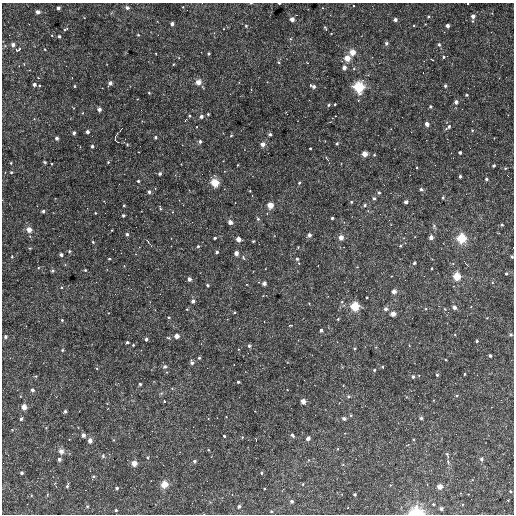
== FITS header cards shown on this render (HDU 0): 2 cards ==
NAXIS1  =                  512
NAXIS2  =                  512

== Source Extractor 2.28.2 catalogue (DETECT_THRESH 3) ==
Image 512 x 512 px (HDU 0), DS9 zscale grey, 1 PNG px = 1 image px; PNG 516 x 516 px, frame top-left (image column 1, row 512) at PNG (2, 3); no overlay
Background 3600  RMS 170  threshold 495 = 3 sigma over >= 5 px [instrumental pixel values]
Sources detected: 257; all 257 listed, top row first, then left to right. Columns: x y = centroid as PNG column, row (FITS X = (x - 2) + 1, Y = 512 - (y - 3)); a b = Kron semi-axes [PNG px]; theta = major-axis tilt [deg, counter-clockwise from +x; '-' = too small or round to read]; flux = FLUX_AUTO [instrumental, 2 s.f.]
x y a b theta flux
251 3 3 2 - 8200
279 3 3 2 - 19000
353 6 3 2 - 10000
183 7 2 2 - 7600
58 8 3 3 - 42000
127 8 5 5 - 24000
37 12 4 4 - 70000
473 16 4 4 - 62000
429 17 4 3 - 14000
292 19 4 4 - 78000
395 19 3 3 - 46000
473 21 3 3 - 13000
172 24 4 3 - 50000
425 24 2 2 - 5700
414 25 4 2 - 9000
447 25 4 3 - 59000
246 26 3 3 - 18000
325 28 4 2 - 13000
65 29 6 2 27 12000
223 29 3 2 - 7000
138 35 3 3 - 11000
59 36 3 3 - 23000
290 39 5 3 - 9800
386 43 5 5 - 24000
13 45 4 3 - 56000
439 45 4 4 - 29000
5 46 5 3 - 9600
18 49 8 4 33 36000
45 49 3 2 - 9300
352 52 5 5 - 120000
209 54 3 3 - 20000
444 57 3 3 - 22000
347 58 6 5 - 120000
279 62 5 4 - 14000
307 63 3 2 - 9700
344 67 4 4 - 61000
38 78 3 3 - 10000
198 82 5 5 - 100000
267 82 2 2 - 6600
110 83 4 4 - 48000
34 84 3 3 - 50000
39 86 3 2 - 11000
74 86 3 3 - 15000
313 86 6 3 -24 49000
445 86 3 3 - 28000
359 87 10 9 - 360000
149 93 3 3 - 13000
467 95 3 3 - 16000
456 102 4 3 - 46000
335 104 3 2 - 15000
328 105 4 3 - 17000
430 107 3 3 - 21000
74 108 4 2 - 7500
99 109 4 3 - 59000
82 113 4 2 - 7700
208 114 3 3 - 16000
189 116 3 3 - 15000
201 116 4 4 - 43000
186 120 5 3 - 8200
427 124 4 3 - 70000
448 127 8 4 40 36000
472 130 4 3 - 15000
87 132 3 3 - 42000
74 133 3 3 - 40000
270 134 3 3 - 33000
231 135 4 3 - 16000
115 136 8 2 62 9600
156 137 3 3 - 29000
57 138 3 3 - 44000
116 141 5 2 - 9700
200 141 4 3 - 28000
124 142 3 3 - 7100
127 144 3 2 - 17000
263 144 4 4 - 84000
337 144 3 3 - 19000
92 146 3 3 - 32000
310 148 3 3 - 12000
460 152 3 3 - 38000
365 154 5 4 - 100000
374 155 3 3 - 17000
44 162 3 2 - 17000
108 162 3 3 - 12000
11 163 3 3 - 12000
52 164 3 2 - 7800
181 164 2 2 - 6000
237 165 3 2 - 10000
494 166 3 3 - 31000
417 167 3 2 - 11000
505 168 3 3 - 11000
11 172 3 3 - 17000
160 174 3 3 - 36000
460 176 3 3 - 28000
486 179 3 3 - 31000
138 181 3 3 - 22000
215 183 7 6 - 200000
299 183 3 3 - 21000
421 189 4 3 - 37000
250 191 3 2 - 9100
149 192 4 3 - 34000
379 193 4 3 - 20000
374 198 4 3 - 30000
443 198 3 3 - 16000
104 202 4 2 - 8400
351 202 3 3 - 16000
406 202 4 3 - 54000
270 205 5 5 - 140000
365 205 4 4 - 24000
124 206 3 3 - 16000
160 208 5 3 - 17000
43 211 3 3 - 35000
172 212 4 3 - 9000
95 213 3 3 - 10000
123 215 3 3 - 35000
332 218 3 3 - 24000
258 219 4 4 - 18000
230 222 5 5 - 39000
344 222 3 3 - 9000
502 225 3 3 - 18000
434 226 5 5 - 18000
29 230 5 5 - 94000
112 230 2 2 - 9600
127 234 4 3 - 29000
309 235 4 4 - 47000
341 237 4 4 - 90000
431 237 4 4 - 55000
215 238 3 3 - 23000
461 238 8 8 - 260000
238 239 4 4 - 86000
253 241 3 3 - 13000
93 242 3 3 - 19000
198 246 4 3 - 18000
400 246 3 3 - 11000
298 247 3 3 - 9800
30 248 4 3 - 14000
69 251 4 4 - 13000
217 252 3 3 - 38000
236 253 4 4 - 71000
61 255 3 3 - 35000
512 256 4 3 - 11000
12 257 3 3 - 14000
243 258 5 4 - 21000
109 259 3 3 - 15000
297 259 5 4 - 25000
414 263 4 3 - 19000
432 268 3 2 - 19000
85 270 3 3 - 16000
52 271 4 4 - 22000
506 273 3 3 - 23000
457 276 6 6 - 190000
189 279 4 4 - 57000
264 283 4 4 - 58000
492 283 4 3 - 9100
207 285 4 3 - 14000
62 287 5 5 - 18000
394 291 4 4 - 70000
367 298 3 2 - 12000
193 301 4 3 - 48000
342 302 5 4 - 16000
309 303 4 2 - 8500
355 306 7 7 - 230000
471 306 4 3 - 8500
454 307 4 4 - 54000
187 309 3 3 - 10000
385 309 4 4 - 43000
426 309 4 4 - 11000
445 309 4 3 - 9100
234 312 3 3 - 10000
393 314 4 4 - 92000
169 317 4 3 - 15000
338 319 3 3 - 14000
62 320 3 3 - 16000
290 325 5 2 - 8200
321 330 3 3 - 32000
511 334 3 3 - 23000
177 336 4 4 - 87000
5 337 3 3 - 35000
168 338 6 3 -29 15000
146 339 3 3 - 39000
477 341 3 3 - 22000
127 342 3 3 - 28000
133 345 3 3 - 14000
249 346 4 4 - 27000
376 347 3 3 - 8400
354 348 3 3 - 14000
62 350 3 3 - 16000
490 355 3 3 - 32000
199 358 3 3 - 17000
446 360 3 2 - 8200
192 363 4 4 - 36000
165 367 4 4 - 38000
374 370 3 3 - 14000
464 374 3 3 - 18000
419 375 3 3 - 9900
437 375 3 3 - 25000
36 376 4 3 - 11000
413 377 4 3 - 31000
238 382 3 3 - 17000
140 384 3 3 - 22000
172 388 4 3 - 9900
32 390 3 3 - 40000
457 395 4 4 - 18000
348 396 5 4 - 17000
433 400 3 2 - 7300
164 401 3 3 - 17000
303 401 4 4 - 88000
24 407 4 4 - 110000
65 411 3 3 - 31000
351 415 4 3 - 14000
344 418 4 3 - 44000
421 418 3 3 - 28000
21 419 3 3 - 26000
46 428 4 3 - 8000
12 430 4 3 - 13000
345 433 3 2 - 7200
83 435 4 4 - 57000
292 435 5 3 - 27000
224 436 4 3 - 21000
242 437 3 3 - 9600
308 438 4 3 - 58000
414 439 3 3 - 11000
113 440 4 4 - 9400
90 441 4 4 - 66000
338 449 4 3 - 9700
208 450 2 2 - 9500
61 451 6 6 - 47000
447 454 7 4 -71 20000
103 456 5 4 - 17000
148 457 4 4 - 12000
59 459 4 3 - 50000
481 459 4 4 - 37000
309 460 4 3 - 9100
194 461 3 3 - 31000
448 462 6 5 - 19000
134 463 5 4 - 120000
22 473 3 3 - 33000
261 473 3 3 - 20000
93 476 4 3 - 19000
55 483 4 3 - 12000
164 484 6 6 - 150000
303 484 4 3 - 7600
390 485 3 3 - 8600
67 486 4 3 - 23000
440 486 4 4 - 91000
117 488 3 3 - 28000
264 489 3 2 - 8100
510 491 3 3 - 19000
355 494 3 3 - 26000
292 501 3 3 - 39000
433 504 3 3 - 20000
462 504 3 3 - 10000
87 506 3 3 - 19000
239 506 3 3 - 33000
348 507 3 2 - 7800
441 509 3 3 - 34000
116 510 3 3 - 23000
271 511 3 3 - 17000
416 512 16 10 0 270000
At the frame edge (FLAGS 8, measured only in part): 4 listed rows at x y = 251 3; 279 3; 512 256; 416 512

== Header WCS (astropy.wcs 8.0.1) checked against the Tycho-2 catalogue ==
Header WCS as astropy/WCSLIB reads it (CRVAL/CRPIX/CD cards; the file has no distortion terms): RA---TAN/DEC--TAN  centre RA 12:01:40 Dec +07:11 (180.41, +7.19 deg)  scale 3.52 arcsec/px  FOV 30.0' x 30.0'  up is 0 deg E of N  parity normal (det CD < 0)
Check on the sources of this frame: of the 60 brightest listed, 9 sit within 4.3 arcsec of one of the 11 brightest Tycho-2 stars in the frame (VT <= 12.98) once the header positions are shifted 1.14 arcsec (0.90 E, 0.70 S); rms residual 1.44 arcsec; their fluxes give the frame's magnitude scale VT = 24.59 - 2.5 log10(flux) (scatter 0.46 mag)
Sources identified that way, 9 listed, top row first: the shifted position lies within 4.3 arcsec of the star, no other Tycho-2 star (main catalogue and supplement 1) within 8.6 arcsec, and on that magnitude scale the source's flux lands within +1.5 / -3 mag of the star's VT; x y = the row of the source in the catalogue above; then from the Tycho-2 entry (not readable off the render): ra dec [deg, ICRS J2000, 3 dp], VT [Tycho-2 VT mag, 2 dp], TYC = Tycho-2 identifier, HIP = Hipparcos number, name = IAU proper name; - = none
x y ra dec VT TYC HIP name
347 58 180.327 +7.385 12.43 286-86-1 - -
359 87 180.316 +7.356 10.05 286-95-1 - -
365 154 180.310 +7.291 12.09 286-399-1 - -
270 205 180.403 +7.241 11.89 286-4-1 - -
461 238 180.215 +7.209 10.59 286-168-1 - -
457 276 180.219 +7.172 11.67 286-752-1 - -
355 306 180.320 +7.142 10.49 286-165-1 - -
24 407 180.645 +7.044 12.98 286-578-1 - -
164 484 180.507 +6.968 11.63 286-666-1 - -